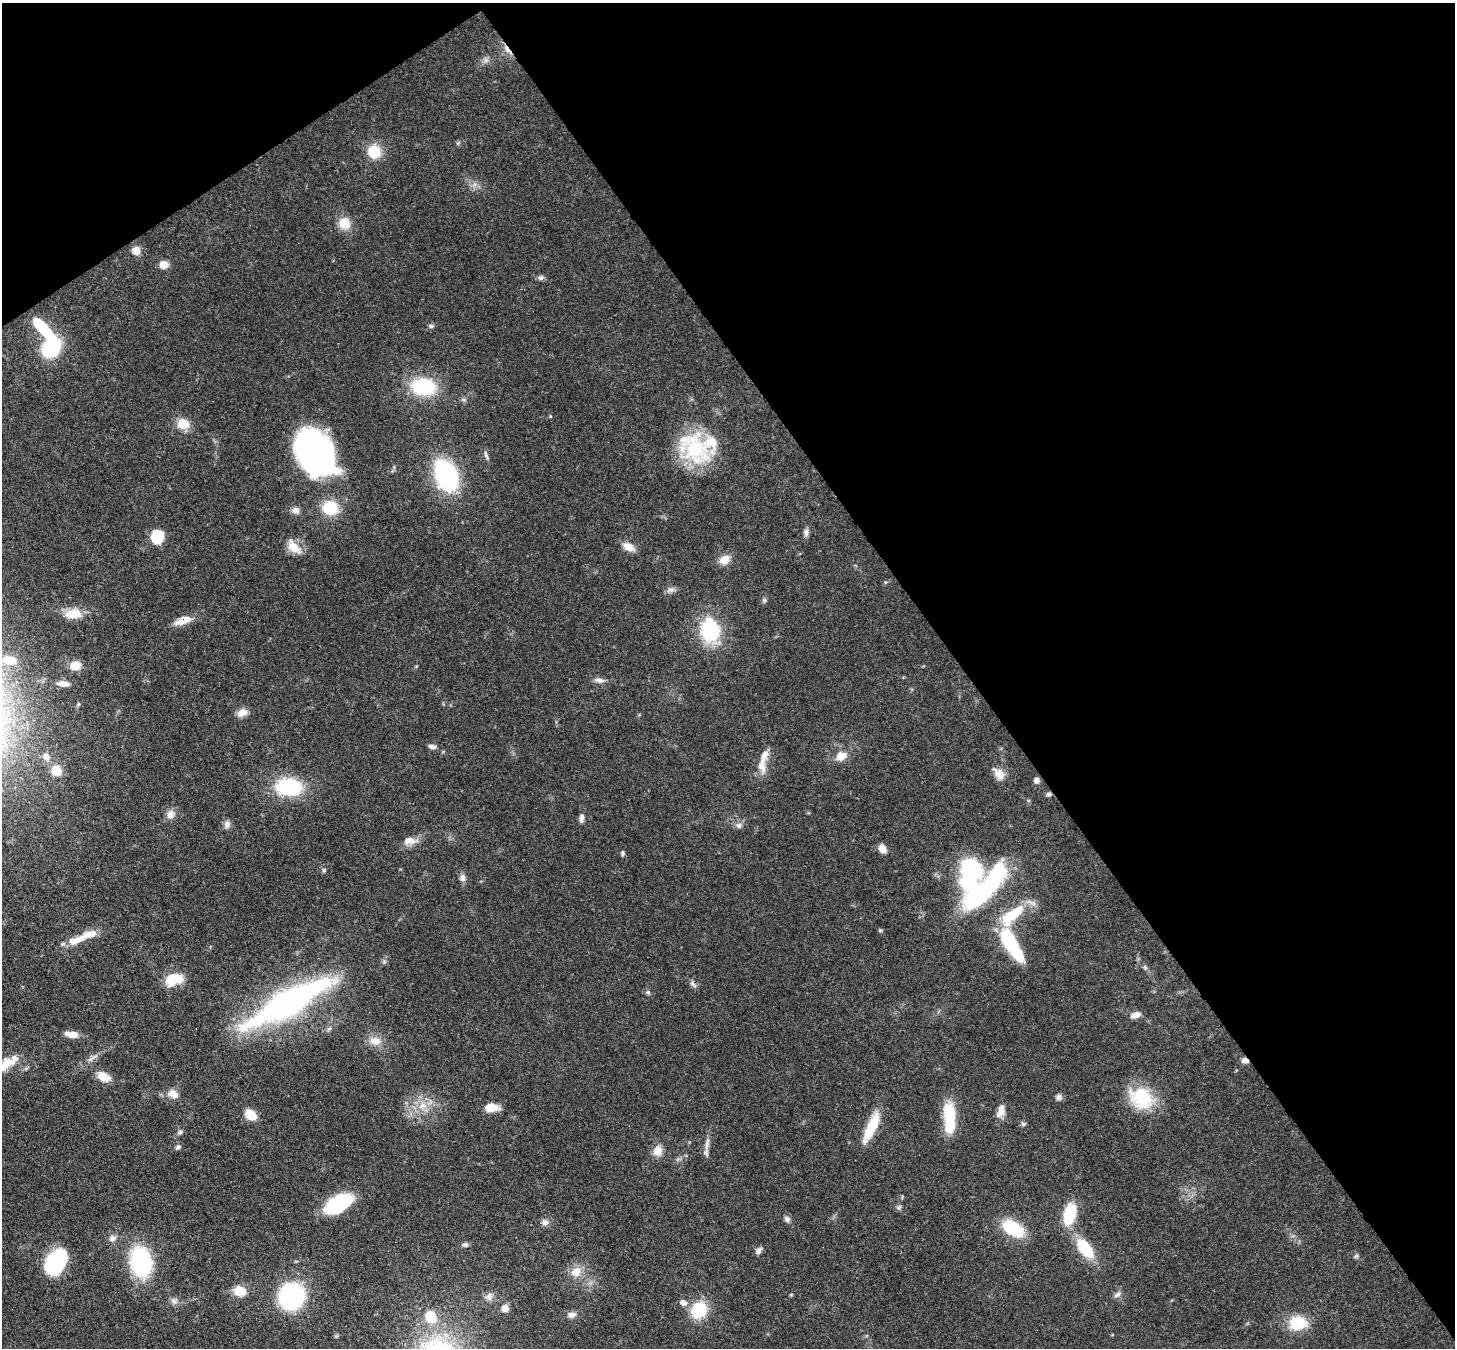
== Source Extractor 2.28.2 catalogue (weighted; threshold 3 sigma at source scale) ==
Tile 3 of 4 x 4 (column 3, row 1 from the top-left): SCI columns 2986-4438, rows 4387-5732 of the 5970 x 5942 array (HDU 1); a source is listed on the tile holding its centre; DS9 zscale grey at full resolution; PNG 1457 x 1350 px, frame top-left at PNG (2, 3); no overlay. Shown black and unused: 38% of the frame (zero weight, under 3 of 4 exposures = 7% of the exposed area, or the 3 px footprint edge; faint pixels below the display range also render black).
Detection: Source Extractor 2.28.2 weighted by HDU 2 'WHT'; one run over the whole footprint, this tile lists its part. Background 0.0754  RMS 0.0038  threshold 0.0172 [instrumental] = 3 sigma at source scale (4.5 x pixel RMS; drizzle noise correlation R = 1.50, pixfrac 1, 0.05/0.05 arcsec/px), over >= 5 px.
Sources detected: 117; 4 inside a brighter object's white glare — not listed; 4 inside a brighter listed object's ellipse — not listed separately; the other 109 listed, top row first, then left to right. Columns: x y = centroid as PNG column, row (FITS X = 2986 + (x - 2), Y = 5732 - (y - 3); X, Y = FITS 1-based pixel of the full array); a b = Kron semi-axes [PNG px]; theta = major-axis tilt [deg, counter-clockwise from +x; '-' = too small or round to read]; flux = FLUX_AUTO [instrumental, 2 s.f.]
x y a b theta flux
507 50 16 5 -51 2.4
486 60 7 6 - 1.3
458 143 5 5 - 0.59
374 152 15 14 - 9.9
344 223 16 14 -55 5.7
136 251 8 8 - 3.9
163 265 7 6 - 5.1
541 277 8 6 31 1.1
431 326 6 6 - 0.8
42 328 32 12 -48 16
51 347 18 13 54 33
423 387 23 16 -6 26
183 424 14 12 -26 6.3
694 447 46 32 -45 31
315 453 41 29 -56 140
486 455 14 4 -69 1.1
446 475 25 16 -66 57
330 508 14 13 - 15
295 510 10 8 -9 1.9
806 532 9 7 85 1.5
157 537 13 12 - 11
293 547 22 12 -48 5.3
629 547 15 9 -29 3.9
724 560 13 11 24 4
885 582 5 3 - 0.38
670 590 8 8 - 1.6
764 600 6 6 - 0.72
73 614 22 11 5 6.7
183 620 23 9 19 5
710 630 29 22 -80 26
10 660 15 8 -6 6.6
75 666 10 8 4 5.3
599 680 13 6 -9 1.9
63 684 14 6 -4 2.3
78 704 5 4 - 0.59
242 713 12 8 22 3.5
432 747 9 5 -9 1.5
764 756 24 8 72 4.7
841 756 13 10 23 4.8
46 757 11 9 -51 2.6
56 770 12 11 - 5.8
999 774 20 11 -51 3.9
1036 780 7 7 - 1.4
289 787 26 17 -5 29
1048 794 8 5 8 0.9
170 814 12 10 68 2.7
581 818 11 6 81 1.6
227 825 10 8 81 1.7
739 826 8 7 - 1.6
409 841 19 10 6 3.6
882 849 10 7 -53 3.3
622 853 6 5 - 0.74
324 870 6 5 - 0.65
463 878 11 7 -77 1.7
984 890 61 17 48 62
1013 915 36 12 40 17
880 930 5 4 - 0.5
78 940 33 11 21 7.4
1012 945 42 13 -58 28
174 979 22 14 22 9
693 984 12 5 -40 1.3
648 992 7 5 -69 0.74
288 1003 64 16 29 180
1136 1015 13 7 16 2.5
329 1029 7 4 44 0.79
72 1034 15 7 -9 4
375 1041 17 11 -6 4.3
1245 1060 9 6 -12 1.8
7 1063 20 12 9 6.3
104 1077 17 10 -28 5.3
173 1094 14 10 -24 3.5
1059 1097 8 7 - 1.4
1141 1098 30 23 -32 21
422 1106 13 10 18 4.9
491 1107 16 9 -1 4.9
1001 1111 16 8 69 3.6
251 1115 11 8 -38 7.4
950 1115 26 14 -84 16
1023 1124 7 5 -21 0.76
872 1125 35 13 61 11
180 1132 7 6 - 0.94
707 1144 22 4 80 2.4
178 1147 7 5 38 1
658 1151 12 10 75 4.3
338 1204 26 14 31 33
899 1207 7 5 44 0.79
1070 1214 17 9 74 22
787 1219 8 7 - 1.3
545 1222 11 8 7 1.8
1013 1228 21 12 -33 21
112 1238 10 9 - 1.9
465 1245 8 6 -5 1
1085 1248 23 12 -52 16
758 1251 10 6 51 1.4
1356 1256 7 4 44 0.63
56 1261 20 15 48 40
141 1262 26 18 -79 42
576 1272 15 14 - 5.3
239 1291 12 10 -19 6.6
1117 1295 10 6 39 1.3
291 1296 19 17 85 62
489 1296 11 8 80 2.1
174 1301 11 7 -24 1.6
683 1303 8 7 - 2
505 1308 7 7 - 3.3
699 1310 16 14 48 17
572 1315 11 7 15 1.8
430 1317 15 13 -75 9.5
1297 1323 22 17 3 12
Overlapping masked pixels (flux is a lower limit): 6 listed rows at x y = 507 50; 183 620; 289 787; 1048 794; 693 984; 1245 1060